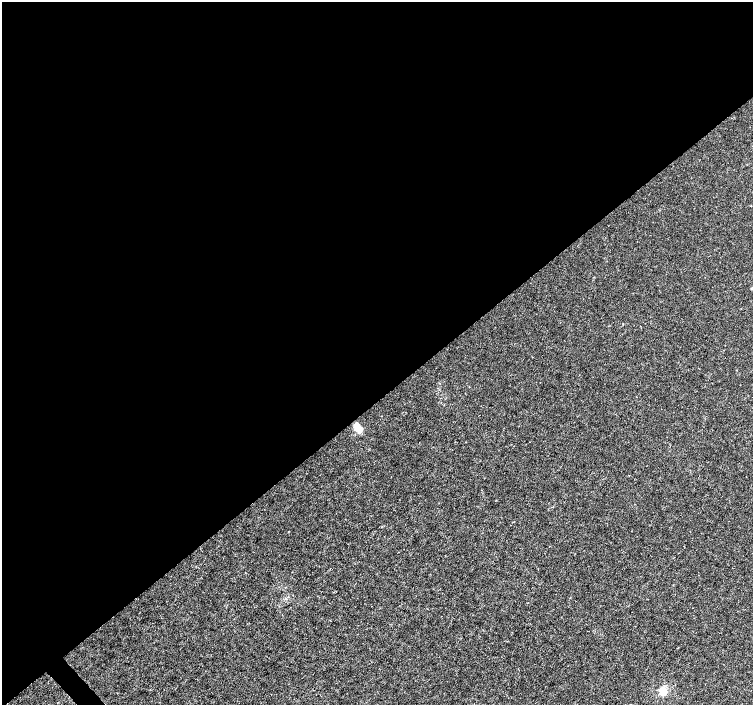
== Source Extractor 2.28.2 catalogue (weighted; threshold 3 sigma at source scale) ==
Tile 2 of 4 x 4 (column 2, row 1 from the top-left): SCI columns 1508-3009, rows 4425-5829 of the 6012 x 5974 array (HDU 1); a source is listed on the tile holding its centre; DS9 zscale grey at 2 x 2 block average (1 PNG px = mean of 2 x 2 image px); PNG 755 x 707 px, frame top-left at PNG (2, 2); no overlay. Shown black and unused: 57% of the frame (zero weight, under 3 of 4 exposures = <1% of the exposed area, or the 3 px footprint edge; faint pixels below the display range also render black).
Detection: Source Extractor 2.28.2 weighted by HDU 2 'WHT'; one run over the whole footprint, this tile lists its part. Background 0.00121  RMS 0.0013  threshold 0.00598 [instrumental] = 3 sigma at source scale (4.5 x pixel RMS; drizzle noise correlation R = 1.50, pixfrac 1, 0.0396/0.0396 arcsec/px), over >= 5 px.
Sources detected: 3; all 3 listed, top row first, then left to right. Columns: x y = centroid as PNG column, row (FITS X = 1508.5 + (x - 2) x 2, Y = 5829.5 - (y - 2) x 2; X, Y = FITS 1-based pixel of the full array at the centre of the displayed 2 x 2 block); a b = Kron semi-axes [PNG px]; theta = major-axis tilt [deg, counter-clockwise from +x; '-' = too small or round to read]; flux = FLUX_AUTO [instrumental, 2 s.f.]
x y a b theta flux
358 428 11 6 -58 3.2
629 475 2 2 - 0.11
663 691 3 3 - 21